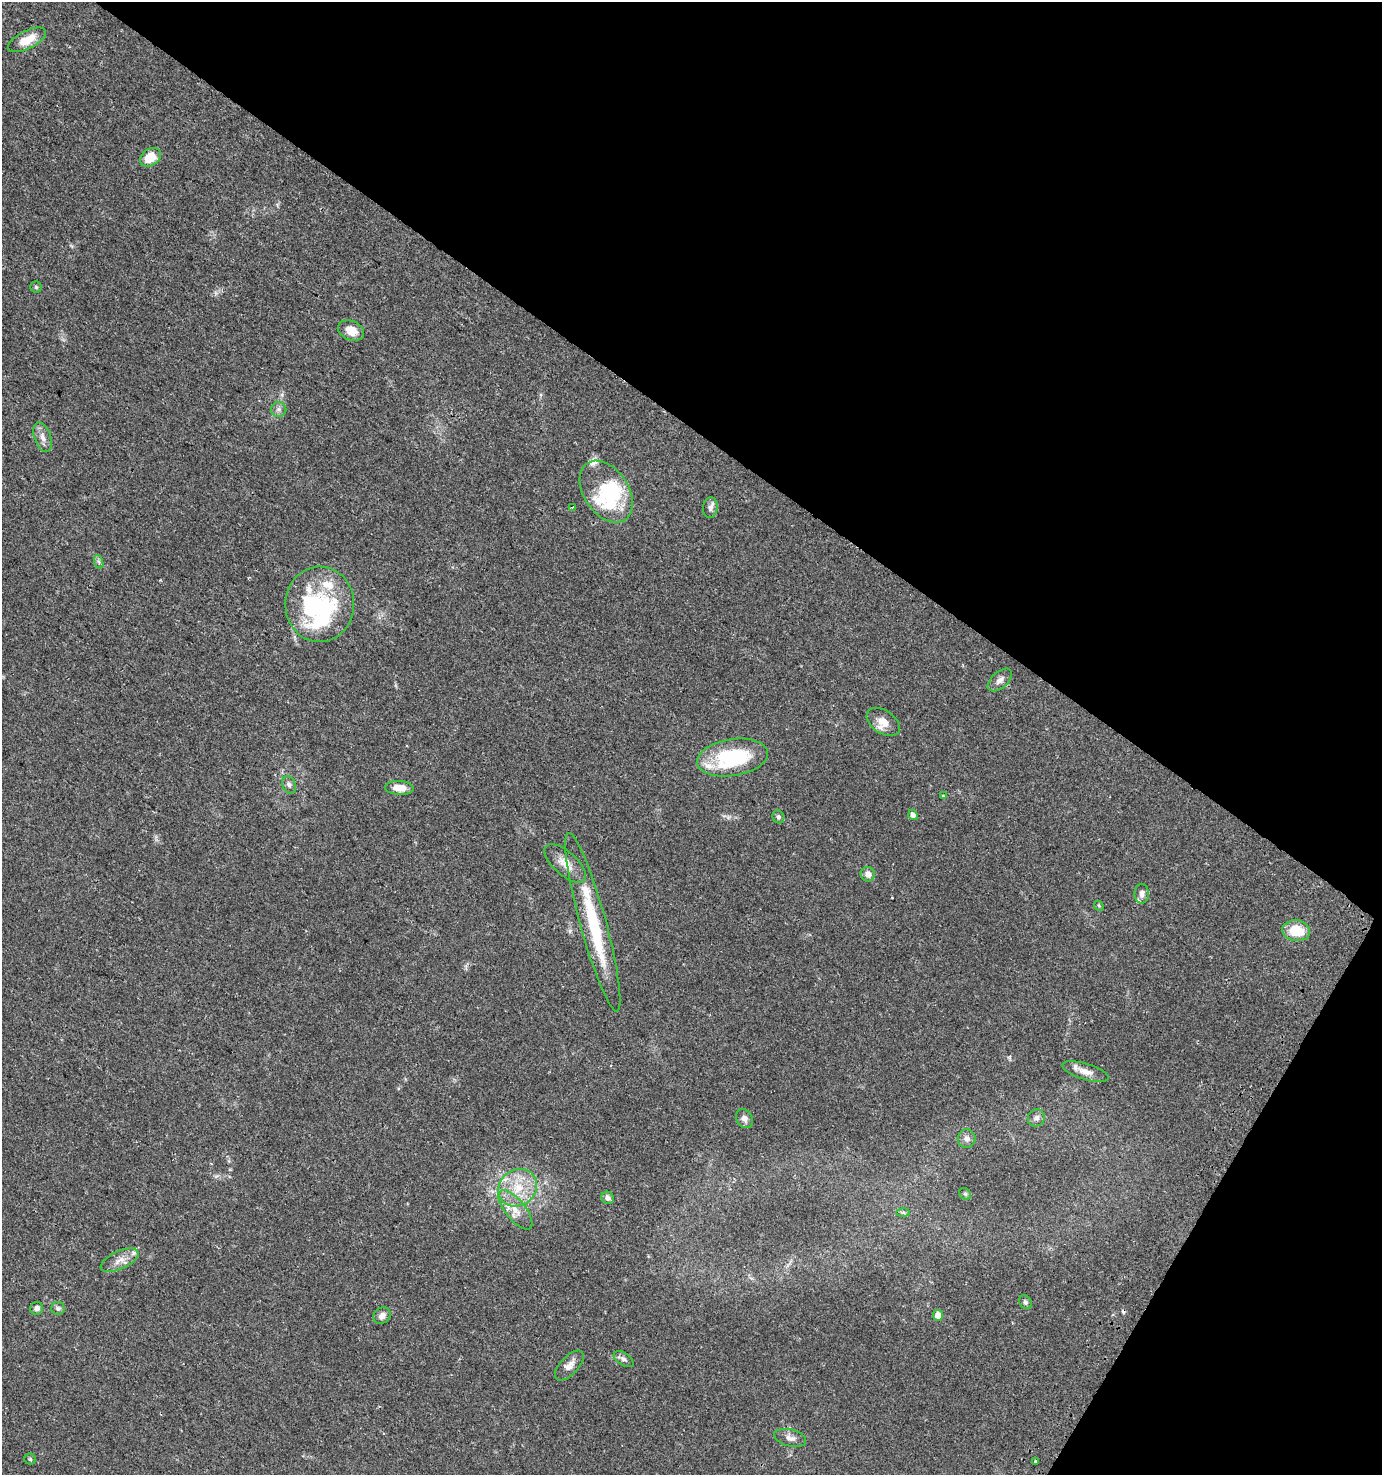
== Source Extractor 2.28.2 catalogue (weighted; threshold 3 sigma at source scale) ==
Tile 8 of 4 x 4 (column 4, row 2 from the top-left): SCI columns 4356-5735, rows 2973-4445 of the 6018 x 5937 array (HDU 1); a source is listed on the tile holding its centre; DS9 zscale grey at full resolution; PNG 1384 x 1477 px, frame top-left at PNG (2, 2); each listed source drawn as its Kron ellipse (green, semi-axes under 4 px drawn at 4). Shown black and unused: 34% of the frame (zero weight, under 2 of 3 exposures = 2% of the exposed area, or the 3 px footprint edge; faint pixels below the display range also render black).
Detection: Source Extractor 2.28.2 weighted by HDU 2 'WHT'; one run over the whole footprint, this tile lists its part. Background 0.0616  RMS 0.0082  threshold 0.037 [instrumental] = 3 sigma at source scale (4.5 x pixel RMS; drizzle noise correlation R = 1.50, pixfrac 1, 0.0396/0.0396 arcsec/px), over >= 5 px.
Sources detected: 60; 6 inside a brighter object's white glare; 1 cosmic-ray / hot-pixel residue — neither listed nor drawn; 8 inside a brighter listed object's ellipse — not listed separately; the other 45 listed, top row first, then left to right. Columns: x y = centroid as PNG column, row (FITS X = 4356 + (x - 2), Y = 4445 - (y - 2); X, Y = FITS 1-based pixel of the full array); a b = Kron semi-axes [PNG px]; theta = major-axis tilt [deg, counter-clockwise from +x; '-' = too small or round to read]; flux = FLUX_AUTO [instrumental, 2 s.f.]
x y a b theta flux
27 40 21 9 27 14
150 157 11 8 34 15
36 287 5 5 - 1.1
351 330 13 9 -24 11
279 409 7 7 - 3
43 437 15 8 -70 5.9
606 492 34 22 -56 39
572 507 4 3 - 1.6
710 508 10 7 80 3.3
99 562 7 4 -71 1.7
320 604 38 34 89 63
1000 680 14 8 42 4.4
883 722 18 11 -34 9.8
732 757 36 18 9 63
289 785 9 6 -67 2.6
399 788 14 7 -3 9.6
943 796 3 3 - 3.7
913 815 5 4 - 4
778 817 7 5 -59 2.1
565 863 26 11 -42 11
868 874 7 7 - 5
1142 894 10 7 89 3.8
1099 906 5 4 - 0.96
593 922 92 13 -75 57
1296 931 14 10 -8 22
1085 1072 24 8 -17 7.7
744 1118 10 8 -61 4.1
1036 1118 9 8 - 3.2
967 1139 9 9 - 3.9
518 1188 20 18 36 24
965 1194 6 5 - 1.4
608 1198 6 6 - 3.8
515 1210 24 10 -51 12
903 1212 6 4 -1 1.2
120 1260 20 9 25 8.2
1025 1302 7 6 - 2.3
37 1308 6 6 - 3.3
58 1308 6 6 - 1.7
938 1315 5 5 - 9.3
382 1316 9 7 37 4.1
624 1359 11 6 -34 2.6
569 1365 18 9 47 6.4
790 1438 16 8 -14 5.1
30 1459 5 5 - 1.3
1035 1461 3 3 - 3.4